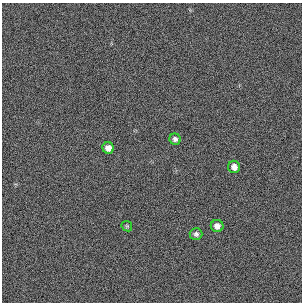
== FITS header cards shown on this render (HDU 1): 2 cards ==
NAXIS1  =                  300 / length of original image axis
NAXIS2  =                  300 / length of original image axis

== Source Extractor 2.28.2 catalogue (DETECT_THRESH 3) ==
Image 300 x 300 px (HDU 1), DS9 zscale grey, 1 PNG px = 1 image px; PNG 304 x 304 px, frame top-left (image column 1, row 300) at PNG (2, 3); each listed source drawn as its Kron ellipse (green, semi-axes under 4 px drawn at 4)
Background 383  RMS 66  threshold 198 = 3 sigma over >= 5 px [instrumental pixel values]
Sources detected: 6; all 6 listed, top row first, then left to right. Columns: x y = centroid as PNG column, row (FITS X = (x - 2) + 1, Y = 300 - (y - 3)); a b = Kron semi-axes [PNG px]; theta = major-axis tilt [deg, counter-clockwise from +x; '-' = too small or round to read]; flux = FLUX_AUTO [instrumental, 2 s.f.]
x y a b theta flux
175 139 6 5 - 13000
108 148 6 5 - 28000
234 167 6 6 - 28000
127 226 6 4 -46 6000
217 226 6 6 - 24000
196 234 6 6 - 14000